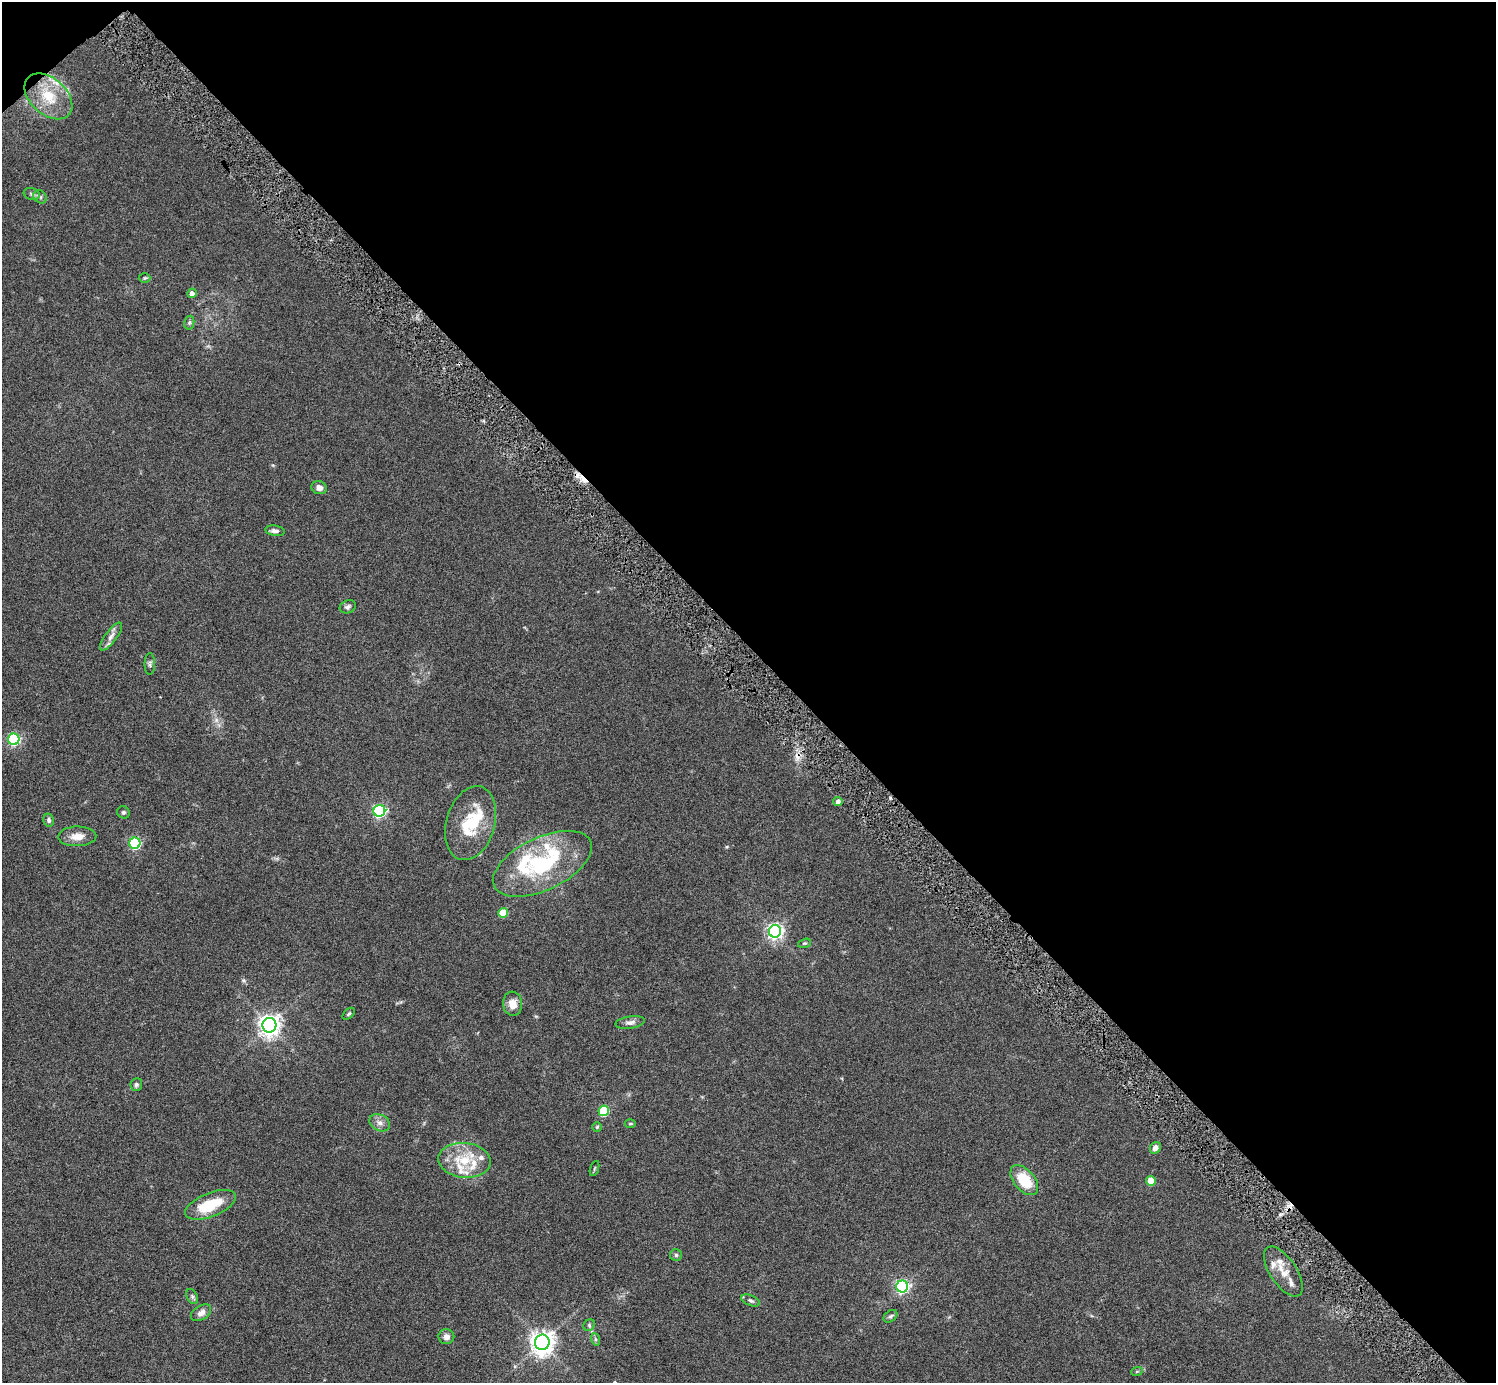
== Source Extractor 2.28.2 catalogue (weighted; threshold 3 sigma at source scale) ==
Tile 3 of 4 x 4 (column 3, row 1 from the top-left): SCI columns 3029-4522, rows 4474-5854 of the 6023 x 6019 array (HDU 1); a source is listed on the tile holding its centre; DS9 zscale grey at full resolution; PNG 1498 x 1385 px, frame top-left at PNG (2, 2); each listed source drawn as its Kron ellipse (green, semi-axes under 4 px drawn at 4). Shown black and unused: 47% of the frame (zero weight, under 5 of 9 exposures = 3% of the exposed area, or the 3 px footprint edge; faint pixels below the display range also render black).
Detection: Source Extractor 2.28.2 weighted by HDU 2 'WHT'; one run over the whole footprint, this tile lists its part. Background 0.0498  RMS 0.0042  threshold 0.0172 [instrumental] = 3 sigma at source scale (4.09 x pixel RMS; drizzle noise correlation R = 1.36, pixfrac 0.8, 0.05/0.05 arcsec/px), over >= 5 px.
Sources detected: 66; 1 inside a brighter object's white glare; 2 cosmic-ray / hot-pixel residue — neither listed nor drawn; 13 inside a brighter listed object's ellipse — not listed separately; the other 50 listed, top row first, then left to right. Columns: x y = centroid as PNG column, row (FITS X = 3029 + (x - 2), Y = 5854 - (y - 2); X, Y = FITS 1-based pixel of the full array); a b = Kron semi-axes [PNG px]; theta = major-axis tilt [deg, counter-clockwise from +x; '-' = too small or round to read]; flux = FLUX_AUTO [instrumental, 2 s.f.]
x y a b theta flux
48 96 28 18 -42 12
32 194 8 6 -18 1
40 197 7 6 - 0.94
145 278 6 5 - 0.48
192 293 5 4 - 1.7
189 323 7 5 78 0.73
319 488 8 6 -19 2
275 531 10 5 -9 1.3
348 607 8 6 22 1
111 636 17 6 54 2.2
150 664 11 5 90 0.9
14 739 6 5 - 49
838 801 4 4 - 1.6
379 811 6 5 - 64
123 812 6 6 - 0.79
49 820 6 5 - 0.93
471 823 38 24 74 15
77 836 19 10 2 4.1
135 843 5 5 - 42
542 864 53 26 25 36
503 913 5 5 - 11
775 931 6 6 - 130
804 943 7 4 18 0.51
513 1004 12 9 -83 3.7
349 1014 7 4 44 0.61
630 1022 15 6 9 1.7
269 1025 7 7 - 260
136 1085 6 5 - 0.92
604 1111 5 5 - 23
380 1123 11 8 -26 2
630 1124 5 3 - 0.39
597 1127 5 4 - 0.48
1155 1148 6 5 - 1.8
464 1160 26 17 -6 12
594 1169 8 3 71 0.45
1024 1180 17 10 -50 13
1151 1181 5 4 - 8.9
210 1205 27 12 22 14
676 1255 6 6 - 0.75
1283 1271 29 13 -56 5.8
902 1286 6 6 - 79
192 1296 8 5 -63 0.85
751 1301 10 5 -23 0.95
201 1313 11 7 32 2
890 1316 7 5 38 0.83
589 1325 6 5 - 0.63
446 1337 8 7 - 1.9
595 1339 6 4 -71 0.63
542 1342 7 7 - 330
1137 1371 6 3 19 0.45